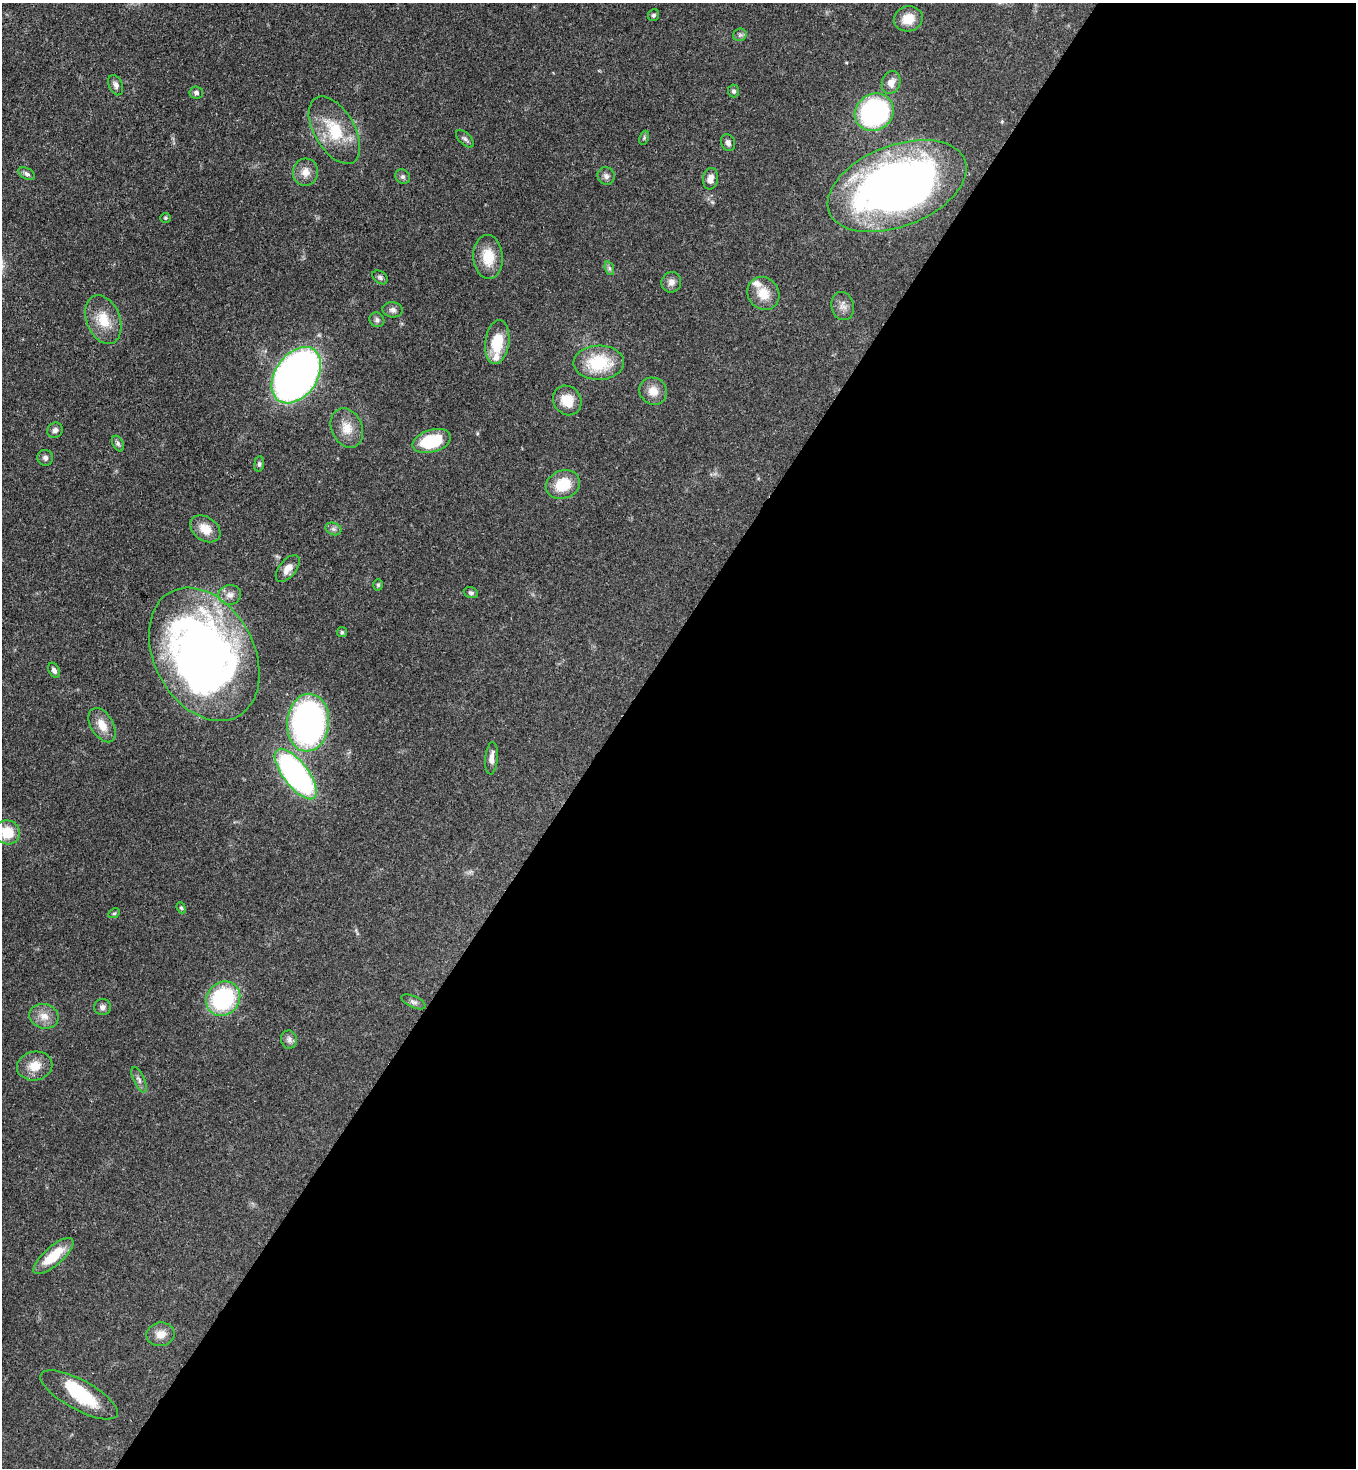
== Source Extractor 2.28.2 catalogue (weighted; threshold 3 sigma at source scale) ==
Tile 12 of 4 x 4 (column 4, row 3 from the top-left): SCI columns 4286-5639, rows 1525-2990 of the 6003 x 5981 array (HDU 1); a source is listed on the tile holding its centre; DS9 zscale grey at full resolution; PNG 1358 x 1470 px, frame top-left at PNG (2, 3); each listed source drawn as its Kron ellipse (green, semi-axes under 4 px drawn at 4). Shown black and unused: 55% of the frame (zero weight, under 3 of 4 exposures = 7% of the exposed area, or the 3 px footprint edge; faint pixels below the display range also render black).
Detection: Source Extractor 2.28.2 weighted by HDU 2 'WHT'; one run over the whole footprint, this tile lists its part. Background 0.0852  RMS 0.0039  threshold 0.0175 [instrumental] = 3 sigma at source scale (4.5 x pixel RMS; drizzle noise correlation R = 1.50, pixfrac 1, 0.05/0.05 arcsec/px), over >= 5 px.
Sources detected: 70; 2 inside a brighter object's white glare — neither listed nor drawn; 2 inside a brighter listed object's ellipse — not listed separately; the other 66 listed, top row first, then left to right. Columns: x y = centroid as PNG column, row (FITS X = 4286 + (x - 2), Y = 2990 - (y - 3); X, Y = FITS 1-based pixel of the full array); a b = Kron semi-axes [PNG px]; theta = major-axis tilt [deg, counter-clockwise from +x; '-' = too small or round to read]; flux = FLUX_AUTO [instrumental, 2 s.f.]
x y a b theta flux
654 15 6 5 - 0.74
908 19 14 12 13 6.5
740 35 7 6 - 0.89
891 82 11 9 69 3.3
116 85 10 7 -67 1.5
733 91 6 5 - 0.9
196 93 7 6 - 1.1
874 112 20 18 36 61
334 130 37 20 -59 16
644 138 7 4 66 0.59
465 139 11 6 -45 1.1
728 142 8 7 - 1.4
305 172 13 12 - 3.6
27 174 9 5 -28 1.1
606 176 9 8 - 1.5
403 177 8 7 - 1
710 179 11 7 81 2.9
897 186 73 40 21 220
165 218 5 4 - 0.51
488 257 22 14 -86 9.3
609 268 7 4 -71 0.8
380 277 8 6 -38 0.93
671 282 10 10 - 2.1
763 293 17 15 -51 6.7
843 306 14 11 -77 2.7
393 310 10 7 -5 1.5
103 320 25 17 -69 9
377 320 7 7 - 1.1
497 342 22 12 82 12
599 363 25 17 1 18
296 375 31 21 55 250
653 391 14 13 - 4.3
567 400 15 13 -53 6.9
347 428 20 15 -66 6.2
55 430 8 7 - 1.4
432 441 20 11 17 19
118 443 8 5 -64 0.97
45 458 8 7 - 1.2
259 464 7 5 81 0.71
563 485 17 14 21 11
205 529 16 12 -35 5.8
333 529 8 6 -20 1.2
288 568 16 8 51 3.4
378 585 5 5 - 0.61
471 593 7 5 -19 0.86
230 595 11 9 10 2.5
342 632 5 5 - 0.61
204 654 71 50 -62 240
54 670 8 5 -62 1.4
308 723 29 21 85 120
102 725 19 11 -59 5.2
491 758 16 6 85 2.7
296 774 30 12 -52 100
7 832 13 12 - 8.5
181 908 6 4 -67 0.55
114 913 6 4 28 0.55
223 999 18 16 47 43
414 1002 13 5 -24 1.3
102 1007 8 8 - 1.5
44 1016 15 12 -16 3.9
289 1039 9 8 - 1.5
35 1066 18 14 10 6.1
139 1080 14 5 -66 1.5
53 1256 25 9 41 10
160 1334 14 11 8 3.8
79 1395 43 15 -29 18
Overlapping masked pixels (flux is a lower limit): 2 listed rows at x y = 897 186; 204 654
Isophote crosses this tile's border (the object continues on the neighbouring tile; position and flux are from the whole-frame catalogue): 1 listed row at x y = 7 832